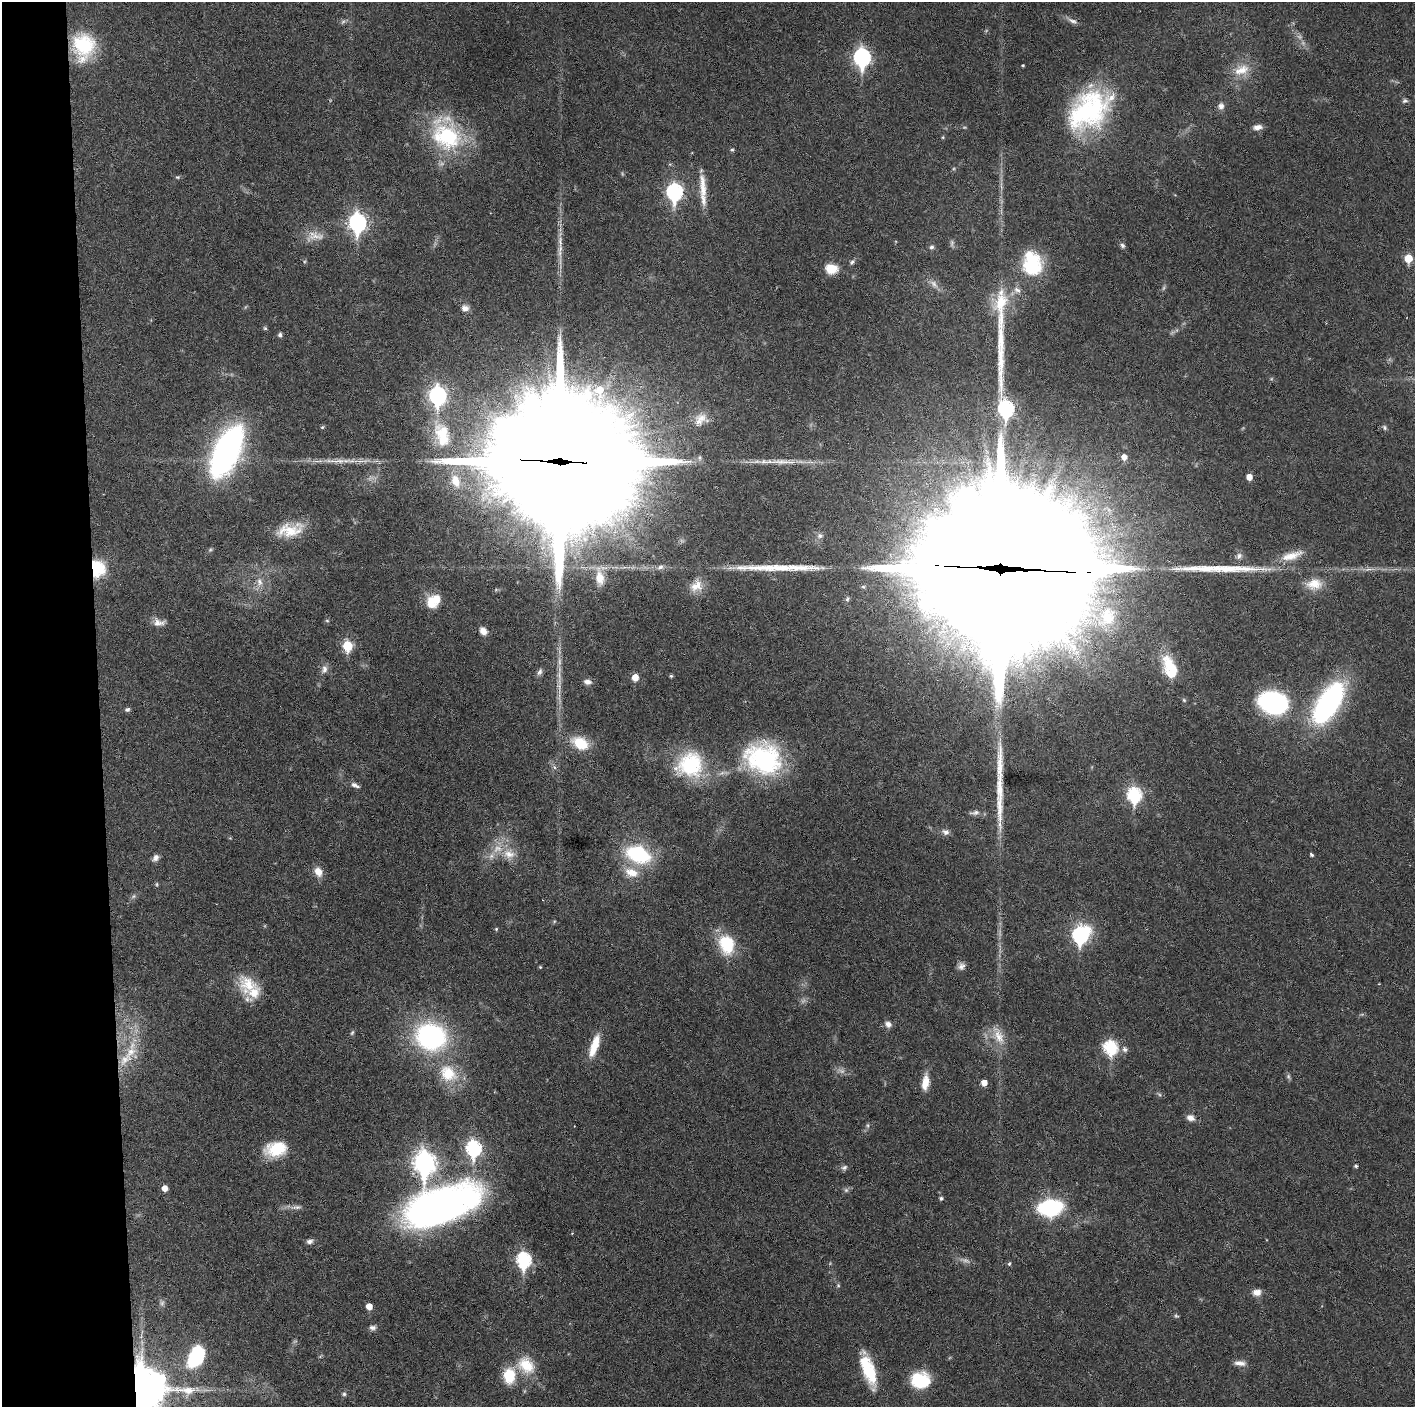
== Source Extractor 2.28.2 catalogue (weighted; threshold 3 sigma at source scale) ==
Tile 4 of 3 x 3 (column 1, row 2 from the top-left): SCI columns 1-1413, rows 1406-2810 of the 4240 x 4217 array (HDU 1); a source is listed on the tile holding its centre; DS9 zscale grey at full resolution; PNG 1417 x 1409 px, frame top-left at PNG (2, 2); no overlay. Shown black and unused: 7% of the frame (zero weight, under 3 of 6 exposures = <1% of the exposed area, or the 3 px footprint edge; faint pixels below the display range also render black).
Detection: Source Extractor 2.28.2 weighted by HDU 2 'WHT'; one run over the whole footprint, this tile lists its part. Background 0.0251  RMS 0.002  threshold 0.00815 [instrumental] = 3 sigma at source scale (4.09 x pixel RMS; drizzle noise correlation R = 1.36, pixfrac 0.8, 0.05/0.05 arcsec/px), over >= 5 px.
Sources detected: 168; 13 too faint to see at this stretch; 7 inside a brighter object's white glare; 5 long thin detections or spike segments (spike, bleed or trail) — not listed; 10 inside a brighter listed object's ellipse — not listed separately; the other 133 listed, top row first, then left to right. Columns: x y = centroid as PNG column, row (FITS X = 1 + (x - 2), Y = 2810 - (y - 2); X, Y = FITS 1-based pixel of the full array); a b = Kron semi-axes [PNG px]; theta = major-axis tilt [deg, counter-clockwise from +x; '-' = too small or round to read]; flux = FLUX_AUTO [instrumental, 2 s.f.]
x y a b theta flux
1072 21 15 6 -22 0.9
83 46 31 25 89 12
862 57 9 7 -88 51
1023 65 3 2 - 0.18
1241 70 23 14 19 3.7
1405 101 7 6 - 0.43
1221 106 8 7 - 0.93
1089 110 55 36 40 30
1257 127 11 6 4 1.1
446 135 44 34 -59 19
943 137 5 3 - 0.19
732 150 5 5 - 0.26
178 177 6 5 - 0.29
703 190 24 11 -78 2.5
674 192 9 7 -90 43
357 223 9 7 -87 63
315 236 27 13 3 2.7
560 242 21 6 -86 1.8
952 243 10 5 85 0.49
1122 245 7 5 -46 0.45
932 247 6 5 - 0.54
1408 258 6 5 - 5.4
852 262 8 5 47 0.45
1033 264 26 22 79 11
831 269 13 10 -3 3.4
934 284 14 7 -46 1.2
1001 303 33 19 72 7.4
465 308 10 8 -11 1
265 328 5 4 - 0.26
280 335 5 4 - 0.54
438 396 9 7 -87 60
1006 409 9 7 -83 40
700 419 21 15 52 2.6
322 427 5 4 - 0.25
1385 427 7 5 -57 0.38
442 435 39 21 -73 10
226 451 49 22 66 57
1124 457 7 6 - 1.4
336 461 46 6 -2 3.5
557 462 57 45 -6 8100
780 462 52 7 -2 4.1
1249 477 5 5 - 1.6
456 481 18 11 -68 2.9
290 530 33 15 12 5.3
820 536 9 8 - 0.83
1239 556 9 8 - 0.79
1292 556 34 11 18 3.5
660 567 11 7 26 0.88
97 568 18 14 -68 8.2
1000 576 91 84 -31 11000
600 578 23 10 -81 2.8
259 582 14 9 -87 1.5
1314 584 21 14 6 3.3
696 586 20 15 48 2.9
847 599 8 5 67 0.41
431 603 17 12 -71 3.2
158 622 15 9 -9 1.4
483 631 9 6 -55 1.3
348 646 6 6 - 10
1170 668 33 17 -67 7.8
324 669 12 8 71 1
540 672 10 6 67 0.59
671 676 4 3 - 0.28
635 677 5 5 - 2.3
559 678 31 5 -86 2.4
587 682 10 7 -9 0.87
1184 700 6 5 - 0.28
1274 703 22 16 -13 38
1328 703 39 17 58 45
127 709 7 5 16 0.4
580 743 21 14 -27 5.2
763 758 45 36 -23 24
690 765 33 30 24 15
554 767 6 5 - 0.41
355 785 12 5 -23 0.82
1134 795 8 7 - 27
975 812 15 6 5 0.81
946 832 9 8 - 0.82
509 854 18 15 -21 3.3
638 854 23 15 -20 17
1311 855 4 3 - 0.4
155 858 10 7 51 0.85
318 872 13 9 -58 1.8
632 872 18 11 -19 3.2
157 884 7 3 -82 0.26
133 896 7 5 36 0.44
496 929 4 4 - 0.22
1080 935 10 8 60 38
727 944 23 17 -73 8.1
961 966 10 9 - 0.9
540 967 4 4 - 0.2
248 984 27 25 -35 6
888 1024 8 7 - 1.1
352 1033 8 5 62 0.33
998 1036 28 13 -67 3.4
431 1037 26 23 -21 34
594 1046 29 9 71 4.1
1111 1048 8 7 - 22
1125 1049 7 6 - 0.73
131 1052 37 15 72 6.5
448 1073 26 21 -46 6.7
1288 1076 8 6 -89 0.39
925 1082 17 8 82 2.8
984 1083 5 5 - 1.6
1159 1094 7 4 -37 0.32
1190 1118 11 8 -22 1.2
867 1125 8 5 -84 0.36
473 1148 9 7 -86 34
276 1149 25 16 11 6.8
424 1163 10 8 -86 120
1356 1166 4 4 - 0.32
844 1167 9 7 22 0.56
165 1188 5 5 - 1.5
846 1190 6 6 - 0.43
941 1198 5 4 - 0.4
440 1206 72 31 20 110
1050 1208 18 12 6 22
310 1241 8 6 22 0.66
524 1260 8 7 - 30
1009 1264 6 4 73 0.29
838 1285 6 5 - 0.28
1257 1292 11 8 11 1.4
369 1306 5 5 - 1.9
1176 1316 6 6 - 0.32
372 1328 9 7 -8 0.68
196 1357 26 15 63 12
1240 1363 16 7 -5 1.2
526 1365 25 19 -44 5.6
869 1371 36 13 -74 8.4
509 1375 20 14 89 5
920 1380 19 16 2 8.3
142 1390 17 14 84 650
344 1394 6 6 - 0.38
Overlapping masked pixels (flux is a lower limit): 4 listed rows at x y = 557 462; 97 568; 1000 576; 142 1390
Isophote crosses this tile's border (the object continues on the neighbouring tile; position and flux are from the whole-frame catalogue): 1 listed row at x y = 142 1390